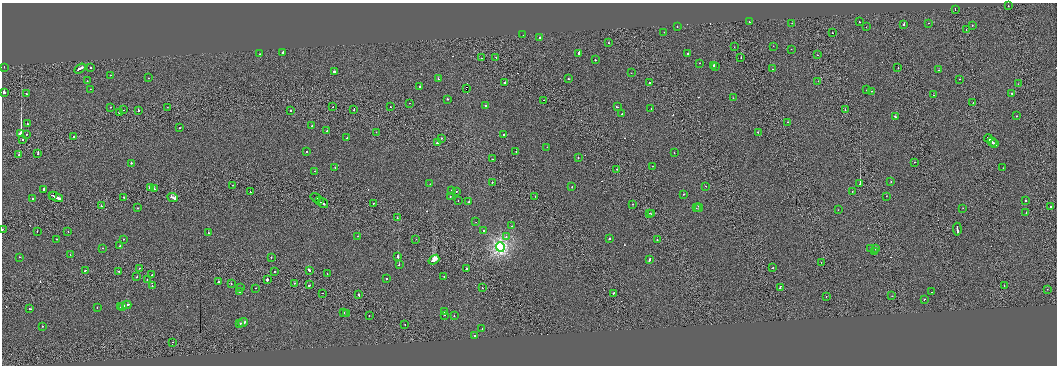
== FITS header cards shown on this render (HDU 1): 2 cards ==
NAXIS1  =                 2110
NAXIS2  =                  727

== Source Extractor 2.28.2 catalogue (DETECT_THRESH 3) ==
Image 2110 x 727 px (HDU 1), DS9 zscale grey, zoomed out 1/2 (1 PNG px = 2 x 2 image px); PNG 1059 x 368 px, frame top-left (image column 2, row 726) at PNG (2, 3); each listed source drawn as its Kron ellipse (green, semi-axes under 4 px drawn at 4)
Background 0.0602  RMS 1.7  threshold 5.03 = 3 sigma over >= 5 px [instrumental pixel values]
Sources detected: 258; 24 cannot appear on this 1/2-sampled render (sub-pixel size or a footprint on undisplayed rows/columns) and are neither listed nor drawn; the other 234 listed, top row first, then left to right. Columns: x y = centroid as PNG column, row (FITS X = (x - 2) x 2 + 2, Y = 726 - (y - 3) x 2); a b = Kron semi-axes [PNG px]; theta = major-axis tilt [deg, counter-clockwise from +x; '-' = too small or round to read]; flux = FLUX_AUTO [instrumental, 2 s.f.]
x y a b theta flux
1008 6 2 1 - 420
955 9 2 1 - 1100
749 22 2 2 - 1200
859 22 2 2 - 800
792 23 2 1 - 400
928 23 2 2 - 1100
904 24 2 2 - 3800
972 25 2 2 - 280
677 26 2 2 - 700
866 27 2 1 - 67
966 30 2 1 - 690
664 32 2 2 - 420
832 33 2 2 - 960
523 35 2 2 - 1400
540 37 2 2 - 1100
609 43 2 2 - 530
773 46 2 1 - 300
734 47 2 2 - 520
791 49 2 2 - 620
283 52 2 2 - 2900
579 53 3 2 - 5100
688 53 2 2 - 4800
260 54 2 1 - 470
817 55 2 1 - 410
496 57 2 1 - 3400
481 58 2 1 - 720
741 58 2 1 - 930
595 60 2 2 - 850
700 63 2 2 - 520
714 65 2 2 - 3000
4 67 2 1 - 740
716 67 2 1 - 640
80 68 6 2 32 4800
91 68 2 2 - 1500
898 68 2 1 - 360
773 69 2 1 - 420
939 70 2 1 - 1600
334 72 2 2 - 1800
631 73 2 2 - 550
110 75 2 2 - 420
148 78 2 2 - 1200
438 79 2 2 - 1800
568 79 2 2 - 510
959 79 2 1 - 1400
87 81 2 2 - 760
818 81 2 1 - 450
505 83 2 2 - 1200
650 83 2 2 - 3600
1018 84 2 2 - 420
420 87 2 2 - 1400
90 89 2 2 - 710
467 89 2 1 - 110000
866 90 2 1 - 260
872 91 2 1 - 920
4 93 3 2 - 3500
1012 93 2 2 - 1000
26 94 2 2 - 910
933 95 2 1 - 720
733 98 2 2 - 300
447 99 2 2 - 840
544 100 2 2 - 630
410 103 2 1 - 470
973 103 2 1 - 590
485 106 2 2 - 1000
111 107 2 1 - 640
167 107 2 1 - 400
333 107 2 1 - 700
391 107 2 1 - 1900
617 107 2 2 - 2100
651 109 2 1 - 650
845 109 2 2 - 1200
124 110 2 2 - 790
354 110 2 1 - 2300
138 111 2 2 - 1600
290 111 2 2 - 900
119 112 2 1 - 1400
622 114 2 2 - 740
1016 116 2 2 - 690
896 117 4 2 - 2900
788 122 2 2 - 350
27 124 2 2 - 790
312 126 2 2 - 420
179 128 2 2 - 820
327 131 3 2 - 1900
376 132 2 1 - 520
758 132 2 2 - 1400
21 134 3 2 - 230000
27 134 2 1 - 530
503 135 2 1 - 1800
74 136 2 2 - 3200
347 138 2 1 - 5800
441 138 2 2 - 820
988 138 4 2 - 3900
23 140 2 2 - 1200
992 142 5 2 - 6700
437 143 2 2 - 10000
995 144 3 2 - 4700
547 147 2 1 - 670
306 152 2 2 - 1000
516 152 3 2 - 1400
674 153 2 1 - 350
38 154 2 1 - 4900
19 155 2 2 - 2400
578 158 2 2 - 1000
493 159 2 1 - 240
914 162 2 1 - 600
131 163 2 2 - 1400
652 166 2 1 - 1100
335 167 2 2 - 750
1003 168 2 1 - 540
617 169 2 1 - 630
315 171 2 1 - 780
492 182 2 2 - 920
891 182 2 1 - 490
430 184 2 2 - 1100
860 184 2 1 - 14000
232 185 2 1 - 570
705 186 2 1 - 460
572 187 2 2 - 1000
150 188 3 2 - 2500
44 189 2 2 - 9100
154 189 4 2 - 3600
452 191 2 2 - 1700
852 191 2 1 - 610
250 192 2 1 - 1600
456 192 2 1 - 780
683 194 2 2 - 850
52 195 3 1 - 3700
535 196 2 1 - 440
886 196 2 1 - 310
56 197 7 2 -24 10000
124 197 2 1 - 2000
173 197 5 2 - 6700
450 197 2 2 - 820
316 198 6 2 -37 5100
32 199 2 2 - 790
320 201 4 1 - 3700
458 201 2 2 - 520
1026 201 2 2 - 2100
469 202 2 2 - 2300
323 203 5 2 - 4600
373 204 2 2 - 1200
633 204 2 2 - 1700
101 206 2 2 - 810
1050 207 2 2 - 1100
138 208 2 1 - 930
696 208 2 1 - 400
699 208 4 2 - 4400
963 208 2 1 - 690
838 210 2 2 - 450
1026 212 2 1 - 530
650 213 2 2 - 570
651 214 2 1 - 640
397 218 2 2 - 850
476 222 2 1 - 890
511 226 2 2 - 430
2 229 2 2 - 470
957 229 6 2 -85 5900
37 231 2 1 - 550
68 231 2 1 - 500
483 231 2 2 - 460
208 232 2 1 - 5000
358 236 2 1 - 350
506 236 2 2 - 470
610 238 2 2 - 1100
56 239 2 2 - 260
123 239 2 2 - 590
416 239 2 1 - 750
657 240 2 2 - 2000
120 246 2 2 - 1300
500 247 4 4 - 88000
103 248 2 2 - 380
870 248 2 2 - 580
875 248 2 2 - 6400
875 251 2 1 - 740
70 255 2 1 - 570
20 257 2 2 - 690
271 257 2 2 - 830
398 257 2 2 - 5400
649 259 3 2 - 2100
434 260 6 2 38 87000
821 262 2 2 - 1100
399 265 2 2 - 5000
139 268 2 1 - 490
773 268 2 1 - 2000
467 269 2 2 - 1600
85 270 2 2 - 1700
309 270 3 2 - 5200
119 271 3 2 - 4700
274 271 2 1 - 1100
327 274 2 1 - 500
152 275 2 2 - 760
137 276 2 2 - 1700
444 276 2 2 - 800
387 279 2 2 - 690
147 280 2 2 - 1900
267 280 2 2 - 7600
218 282 2 2 - 1000
294 283 2 1 - 430
231 284 2 2 - 740
309 285 2 2 - 2200
152 286 2 2 - 360
1004 286 2 1 - 380
780 287 3 2 - 6200
240 288 2 2 - 200
256 288 2 2 - 810
482 288 2 1 - 740
1047 289 2 2 - 1500
239 292 2 1 - 1400
931 292 2 1 - 780
323 293 2 1 - 850
614 293 2 1 - 1600
359 295 2 1 - 1400
826 296 2 1 - 650
892 296 2 1 - 370
924 300 2 2 - 870
127 305 5 2 - 5000
123 306 2 1 - 1700
97 307 2 2 - 330
121 307 3 2 - 2200
30 309 3 2 - 1500
445 312 2 1 - 560
344 313 2 2 - 550
346 314 2 2 - 830
444 315 2 2 - 470
369 316 2 1 - 550
454 316 2 2 - 520
243 323 5 2 - 5300
240 324 2 1 - 2800
405 324 2 1 - 590
42 326 2 1 - 1900
482 329 2 2 - 640
475 335 2 2 - 860
172 342 2 1 - 440
At the frame edge (FLAGS 8, measured only in part): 1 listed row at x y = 2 229
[24 sub-pixel or undisplayed-footprint detections neither listed nor drawn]